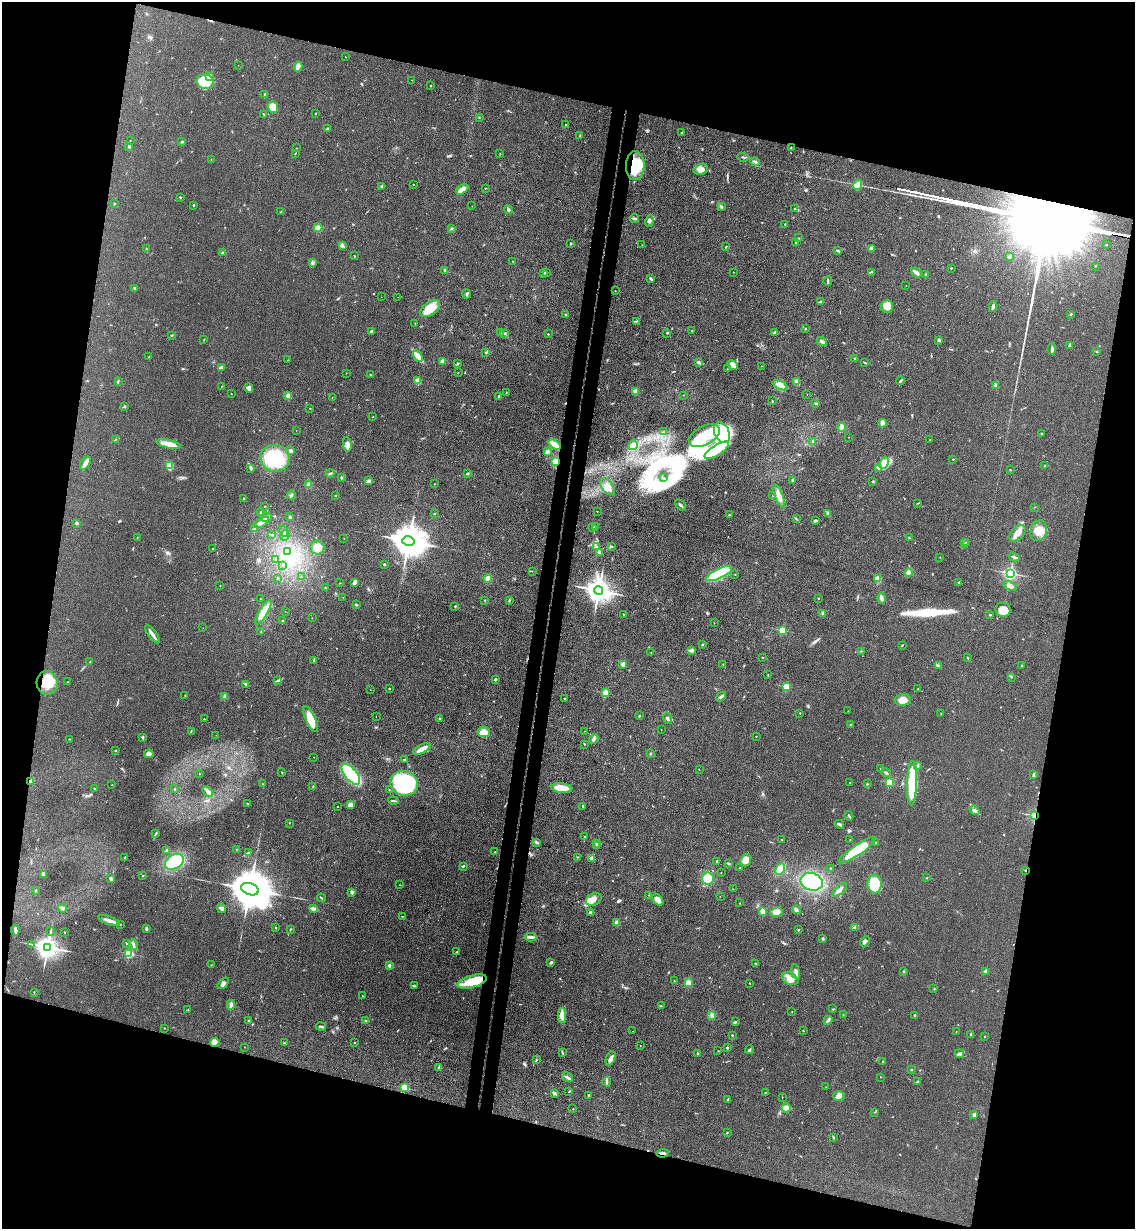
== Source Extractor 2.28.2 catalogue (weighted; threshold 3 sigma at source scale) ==
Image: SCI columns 294-4824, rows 15-4922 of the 5000 x 4935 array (HDU 1 of 3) = the unmasked area's bounding box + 8 px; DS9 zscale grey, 4 x 4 block average (1 PNG px = mean of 4 x 4 image px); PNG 1137 x 1231 px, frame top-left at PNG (2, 2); each listed source drawn as its Kron ellipse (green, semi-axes under 4 px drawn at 4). Shown black and unused: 29% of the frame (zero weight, under 3 of 4 exposures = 5% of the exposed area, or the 3 px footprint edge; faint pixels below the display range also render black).
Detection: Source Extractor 2.28.2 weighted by HDU 2 'WHT'. Background 0.112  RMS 0.0077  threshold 0.0347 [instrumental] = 3 sigma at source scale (4.5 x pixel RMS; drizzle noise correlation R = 1.50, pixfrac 1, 0.05/0.05 arcsec/px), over >= 5 px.
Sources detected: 544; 9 inside a brighter object's white glare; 10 cosmic-ray / hot-pixel residue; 3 long thin detections or spike segments (spike, bleed or trail) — neither listed nor drawn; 12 coinciding with a brighter row at this scale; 17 inside a brighter listed object's ellipse — not listed separately; the other 493 listed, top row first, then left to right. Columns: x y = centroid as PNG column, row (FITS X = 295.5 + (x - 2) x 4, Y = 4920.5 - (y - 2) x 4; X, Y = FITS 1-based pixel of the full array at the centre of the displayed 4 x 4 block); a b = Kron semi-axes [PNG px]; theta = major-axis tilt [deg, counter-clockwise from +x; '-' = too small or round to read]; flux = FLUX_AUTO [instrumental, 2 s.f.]
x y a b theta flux
345 57 2 2 - 1.1
238 65 2 2 - 0.8
298 67 5 3 - 49
210 76 3 2 - 84
412 80 2 2 - 1.1
205 81 8 7 - 66
430 86 3 2 - 2.7
264 95 3 2 - 3.3
273 107 6 5 - 58
315 114 2 2 - 1.9
264 115 2 2 - 3.2
479 117 2 2 - 1.8
566 125 2 2 - 2.2
327 129 3 2 - 5.8
682 133 2 2 - 19
580 136 2 2 - 3.3
130 140 2 2 - 1.7
182 142 3 2 - 3.1
129 146 2 2 - 7.7
297 148 2 2 - 1.1
791 148 2 2 - 1.5
500 153 2 2 - 2.1
295 154 2 2 - 2.1
743 157 6 2 -5 5.9
211 159 2 2 - 1.2
755 162 5 2 - 7.8
635 166 14 9 88 150
701 169 7 5 19 24
413 185 2 2 - 1.3
858 185 5 2 - 54
382 186 2 2 - 4.5
485 188 2 2 - 1.3
462 189 7 3 32 41
180 197 2 2 - 3.5
114 204 2 2 - 2.4
193 205 2 2 - 4.4
472 206 2 2 - 0.76
721 207 2 2 - 3.9
794 208 2 2 - 2.6
508 210 4 2 - 6.3
281 212 2 2 - 2.4
634 218 4 2 - 16
649 221 6 4 71 13
785 224 2 2 - 2.2
318 228 4 4 - 23
451 229 3 2 - 4
799 238 3 2 - 1.8
796 242 2 2 - 1.7
571 243 2 2 - 3.9
642 245 2 2 - 1.4
1106 245 2 2 - 1.9
342 246 3 2 - 5.4
726 247 2 2 - 3.6
146 249 2 2 - 2.5
871 249 2 2 - 73
838 251 3 2 - 7
223 252 4 2 - 3.6
354 256 2 2 - 2.8
1010 256 3 2 - 6.1
513 261 2 2 - 1.8
313 263 4 3 - 8.4
1095 266 2 2 - 1.7
951 268 2 2 - 3
445 270 2 2 - 28
546 272 3 2 - 5.3
733 272 2 2 - 1
871 272 3 2 - 2.6
916 272 6 2 -38 22
544 273 4 2 - 2.7
926 274 2 2 - 2.2
651 279 4 2 - 7.5
828 281 4 2 - 11
906 286 2 2 - 0.95
135 288 2 2 - 2.9
615 291 2 2 - 1.2
466 294 4 2 - 7.6
381 297 2 2 - 0.71
398 297 2 2 - 1.4
820 302 2 2 - 3.3
887 306 6 6 - 52
993 307 5 2 - 8.8
430 309 11 6 36 91
566 315 2 2 - 2.2
1071 315 2 2 - 3.2
636 321 4 2 - 2.9
415 323 2 2 - 1.5
805 329 2 2 - 2.4
371 331 2 2 - 10
692 331 2 2 - 1.4
775 332 4 2 - 5.1
501 333 4 2 - 5.2
505 333 3 2 - 3.2
667 333 2 2 - 1.8
548 334 2 2 - 4.6
172 335 3 2 - 2.1
204 340 2 2 - 1.6
939 340 2 2 - 9.1
822 342 5 3 - 13
1069 345 3 2 - 4.7
1052 349 6 2 88 11
486 352 3 2 - 4.3
1097 352 2 2 - 2.4
418 356 6 4 -54 32
149 357 3 2 - 2.5
854 358 2 2 - 3.6
288 360 2 2 - 2.1
443 361 2 2 - 96
699 362 4 3 - 6.9
458 363 4 2 - 4.1
865 363 3 2 - 3
733 365 6 4 -26 15
761 366 2 2 - 1.2
221 367 3 2 - 12
727 369 2 2 - 0.89
458 372 2 2 - 1.1
346 373 2 2 - 1.2
370 375 2 2 - 1.7
118 381 2 2 - 1.9
418 381 3 3 - 40
900 381 4 2 - 4.2
797 382 4 3 - 21
780 385 8 4 -25 35
995 385 3 2 - 7.3
222 386 2 2 - 1.5
249 388 5 3 - 19
635 391 2 2 - 40
506 392 2 2 - 1.7
231 394 2 2 - 1.3
807 394 2 2 - 0.62
287 395 4 3 - 9.6
683 395 2 2 - 2
499 396 2 2 - 24
332 398 2 2 - 2.8
772 401 2 2 - 2.8
816 403 3 2 - 4.9
124 407 2 2 - 2.1
310 408 2 2 - 1.6
373 417 2 2 - 1.8
882 423 4 2 - 31
842 427 4 3 - 46
296 430 2 2 - 0.75
663 432 2 2 - 1.1
722 433 11 7 -63 95
1041 433 2 2 - 1.7
704 436 17 9 28 110
848 437 2 2 - 0.81
116 439 2 2 - 2.8
930 440 2 2 - 2.2
813 441 2 2 - 15
169 444 12 4 -12 74
347 444 7 4 -81 23
554 444 7 3 -35 52
633 445 5 5 - 19
717 450 14 5 32 69
291 451 3 2 - 11
547 452 3 3 - 11
275 458 15 13 -8 320
953 459 2 2 - 2.9
555 461 4 3 - 32
85 463 7 4 57 22
884 463 6 4 65 51
169 465 4 3 - 45
1045 466 2 2 - 1.7
251 468 4 2 - 10
879 468 2 2 - 2.6
1010 470 2 2 - 1.5
330 473 4 2 - 5.8
467 474 3 2 - 5.7
341 478 3 2 - 5.8
664 478 2 2 - 0.6
793 480 3 2 - 9.2
369 481 3 3 - 14
873 481 2 2 - 4.3
434 484 2 2 - 1.8
309 485 2 2 - 76
608 487 9 5 -50 29
291 495 4 3 - 8.5
335 495 2 2 - 2.9
773 495 2 2 - 2
779 496 12 4 -67 42
244 498 2 2 - 4
918 503 2 2 - 2.2
680 505 6 2 -45 8.5
264 506 2 2 - 2
1035 507 2 2 - 0.98
597 511 2 2 - 1.4
261 512 2 2 - 25
435 513 2 2 - 1.6
828 514 4 3 - 7.7
729 515 2 2 - 1.9
267 517 5 2 - 8.6
290 517 3 2 - 6.7
796 518 2 2 - 1.5
815 520 3 2 - 5.2
76 523 2 2 - 33
262 523 8 2 31 17
593 527 2 2 - 1.3
595 527 3 2 - 2
254 528 3 2 - 4.5
284 531 6 3 -61 11
1039 531 10 8 72 58
1017 533 9 6 47 43
272 535 3 2 - 3.3
285 535 5 3 - 14
137 537 2 2 - 1.7
344 538 2 2 - 0.99
909 538 2 2 - 1.3
408 541 6 4 -13 13000
966 542 2 2 - 2.3
964 544 2 2 - 2
597 546 2 2 - 3.2
611 546 2 2 - 1.7
317 548 7 7 - 43
212 549 2 2 - 1.4
288 551 2 2 - 5.8
599 552 2 2 - 1.8
940 557 2 2 - 1.2
1014 557 6 2 -19 7.4
275 559 2 2 - 1.7
384 564 2 2 - 4.7
282 565 2 2 - 2.1
532 571 2 2 - 1.6
908 573 4 2 - 60
1010 573 2 2 - 1300
719 574 14 5 25 280
735 575 2 2 - 1.2
301 577 2 2 - 1.8
277 578 2 2 - 1.2
488 578 4 4 - 27
878 579 4 3 - 29
354 582 3 2 - 17
958 582 2 2 - 4.3
340 583 2 2 - 1.3
220 586 2 2 - 1.3
1010 586 7 4 -21 21
325 588 2 2 - 2.3
599 590 4 4 - 5500
343 597 2 2 - 0.74
818 598 2 2 - 2.5
881 598 5 3 - 9.6
260 599 2 2 - 1.8
484 600 2 2 - 1.6
509 600 3 2 - 3.4
356 605 2 2 - 6.6
455 606 2 2 - 3.5
1003 610 7 7 - 45
263 612 14 4 59 110
285 612 2 2 - 0.82
823 613 3 2 - 10
623 614 2 2 - 2
990 615 2 2 - 2.9
312 618 2 2 - 0.96
283 621 2 2 - 3.9
714 623 2 2 - 1.4
203 628 2 2 - 0.8
782 630 2 2 - 280
261 632 2 2 - 3.4
153 634 10 3 -54 17
702 644 3 2 - 4.6
902 645 2 2 - 3.2
692 650 2 2 - 49
861 651 3 2 - 2.5
651 653 2 2 - 0.8
762 657 2 2 - 2.9
968 658 2 2 - 2.5
314 660 4 2 - 6.5
90 662 2 2 - 2.1
623 664 2 2 - 70
723 664 2 2 - 1.6
938 666 2 2 - 1.7
1022 666 2 2 - 3.3
768 674 2 2 - 1.1
1011 677 2 2 - 1.8
495 679 3 2 - 4.5
278 680 3 2 - 4.7
67 682 2 2 - 1.2
47 683 12 10 -87 95
246 684 3 2 - 6.2
786 686 2 2 - 210
389 689 2 2 - 3.4
918 689 2 2 - 4.7
370 690 2 2 - 0.76
605 693 2 2 - 200
185 696 2 2 - 1.8
224 697 3 2 - 5.9
721 697 5 2 - 8.2
565 699 2 2 - 2.7
903 700 8 5 2 54
848 711 2 2 - 1.7
800 713 2 2 - 2.1
941 713 2 2 - 1.8
376 716 2 2 - 4
639 716 2 2 - 4.1
667 718 5 3 - 8.4
204 719 2 2 - 2
310 719 14 5 -66 94
440 719 3 2 - 4.8
850 725 2 2 - 2.1
661 730 2 2 - 1.4
191 731 3 2 - 3.2
585 731 2 2 - 0.94
484 732 6 5 - 42
216 735 2 2 - 0.95
756 736 2 2 - 2.1
143 738 3 2 - 6.3
69 739 2 2 - 2.5
594 739 5 2 - 9.5
584 744 2 2 - 1.8
422 749 9 3 27 42
115 751 2 2 - 2.2
149 754 5 4 - 24
650 754 3 2 - 4
314 757 2 2 - 0.68
404 760 3 2 - 2.4
918 766 4 2 - 5.2
699 769 2 2 - 1.3
881 769 3 2 - 5.4
282 773 2 2 - 1.7
886 773 5 2 - 7.6
199 774 2 2 - 1.6
351 774 12 6 -49 420
1033 775 3 2 - 3.2
31 781 3 2 - 22
889 782 2 2 - 220
404 783 14 12 -17 550
850 783 2 2 - 1.6
912 783 22 5 88 260
262 784 2 2 - 2
867 784 2 2 - 2.4
112 785 2 2 - 1.4
313 787 3 2 - 2.8
562 788 10 4 -5 74
94 789 2 2 - 4.1
175 789 3 2 - 2.8
389 790 2 2 - 1.9
208 792 6 3 -46 16
393 801 5 2 - 6.3
247 804 2 2 - 2.3
350 805 3 3 - 20
583 806 4 2 - 3.8
337 807 2 2 - 1.5
975 810 5 2 - 11
849 816 5 2 - 5.8
1034 816 3 2 - 5.9
289 823 2 2 - 1.4
839 824 5 2 - 12
156 833 4 2 - 3.9
585 837 3 2 - 2.1
850 839 2 2 - 1.5
782 840 2 2 - 1.4
536 842 3 2 - 8.8
596 843 2 2 - 3.3
875 843 2 2 - 2.5
597 845 2 2 - 2.5
237 849 2 2 - 1.9
167 850 4 3 - 7.9
857 850 22 5 34 210
495 852 2 2 - 2.2
248 853 2 2 - 1.7
577 857 2 2 - 2
124 858 2 2 - 1.9
592 858 4 3 - 7
746 860 6 5 - 35
717 861 3 2 - 5.4
174 862 10 7 31 220
728 863 3 2 - 4.8
463 866 3 2 - 4.4
740 868 2 2 - 3.3
830 868 2 2 - 5.5
780 869 6 4 64 85
1025 870 2 2 - 3
721 872 2 2 - 1.3
43 874 4 3 - 11
143 876 2 2 - 2.1
708 878 6 6 - 79
926 878 2 2 - 1.6
111 879 4 2 - 11
812 882 11 8 -16 240
875 884 9 7 -85 160
399 885 2 2 - 0.87
250 889 9 5 -20 25000
733 889 2 2 - 1.2
840 889 9 3 43 16
35 891 2 2 - 1.4
352 892 4 2 - 6.8
649 895 2 2 - 1.4
720 896 2 2 - 1.1
321 898 4 2 - 3.8
594 899 8 5 27 28
658 900 7 4 -47 34
740 903 2 2 - 1.7
62 908 4 3 - 12
221 908 5 3 - 17
314 909 3 2 - 5.8
796 910 4 2 - 5.5
762 911 4 3 - 28
590 912 3 2 - 5.6
776 912 6 5 - 29
402 916 2 2 - 1.9
109 921 11 4 -21 23
617 923 4 3 - 15
120 925 2 2 - 1.5
275 927 2 2 - 1.4
854 927 2 2 - 2.9
146 929 3 2 - 7.3
290 929 3 2 - 3.1
15 930 5 2 - 14
798 930 2 2 - 1.9
51 931 4 2 - 4.4
64 932 2 2 - 1.6
531 937 5 3 - 9.9
823 938 3 2 - 5.6
865 942 6 3 61 11
126 943 3 2 - 2.6
32 944 4 2 - 3.6
133 945 5 3 - 9
47 947 4 3 - 4700
456 952 3 2 - 2.9
129 954 2 2 - 420
551 962 3 2 - 8.2
756 964 2 2 - 2
211 965 2 2 - 1.5
389 965 3 2 - 6.2
903 971 2 2 - 2.4
796 972 7 2 -81 13
985 972 4 2 - 21
790 979 8 5 -27 36
674 981 2 2 - 1.5
472 982 15 6 17 140
223 983 7 2 44 10
688 983 4 4 - 21
749 983 2 2 - 1.6
414 986 4 2 - 4.2
934 989 2 2 - 1.6
34 992 2 2 - 2.2
362 995 2 2 - 1.2
231 1005 5 3 - 13
661 1006 2 2 - 1.5
188 1009 2 2 - 1.6
833 1009 2 2 - 1.9
792 1011 2 2 - 1.1
712 1015 4 3 - 9
843 1015 2 2 - 1.6
915 1015 3 2 - 3.5
562 1016 7 4 90 38
828 1020 5 2 - 8.5
248 1021 3 2 - 4.5
365 1021 2 2 - 2.5
735 1022 2 2 - 3.2
321 1027 5 2 - 10
164 1028 2 2 - 1.3
632 1031 2 2 - 1.5
803 1031 2 2 - 1.5
956 1032 2 2 - 1.3
971 1034 3 2 - 2.5
732 1035 2 2 - 9.3
984 1037 2 2 - 3.2
215 1042 5 4 - 17
354 1042 2 2 - 2
284 1043 3 2 - 4.2
640 1046 2 2 - 1.2
245 1047 2 2 - 1.2
727 1047 2 2 - 15
750 1050 4 2 - 6.2
718 1051 2 2 - 1.1
562 1053 2 2 - 3.2
959 1053 4 3 - 11
698 1054 3 2 - 5.5
611 1058 7 4 67 20
536 1060 2 2 - 1.5
883 1061 2 2 - 3.9
438 1068 4 2 - 6
911 1070 2 2 - 2.8
567 1077 6 2 -29 9.1
880 1077 2 2 - 1.1
607 1082 4 2 - 7.5
917 1082 4 2 - 4.8
826 1087 2 2 - 1.1
404 1088 2 2 - 200
568 1092 2 2 - 1.3
765 1092 2 2 - 1.7
554 1093 4 2 - 9.7
589 1095 2 2 - 6.9
839 1096 6 5 - 19
782 1097 2 2 - 1.2
728 1099 4 2 - 3.4
786 1108 4 4 - 25
573 1109 2 2 - 2.1
875 1112 2 2 - 2.5
974 1115 2 2 - 10
727 1132 2 2 - 3.3
833 1138 3 2 - 3.1
662 1153 6 2 4 12
Overlapping masked pixels (flux is a lower limit): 7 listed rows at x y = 635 166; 555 461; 31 781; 1034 816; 1025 870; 472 982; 662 1153
Diffuse or blended objects may show on this block-average render without a row.